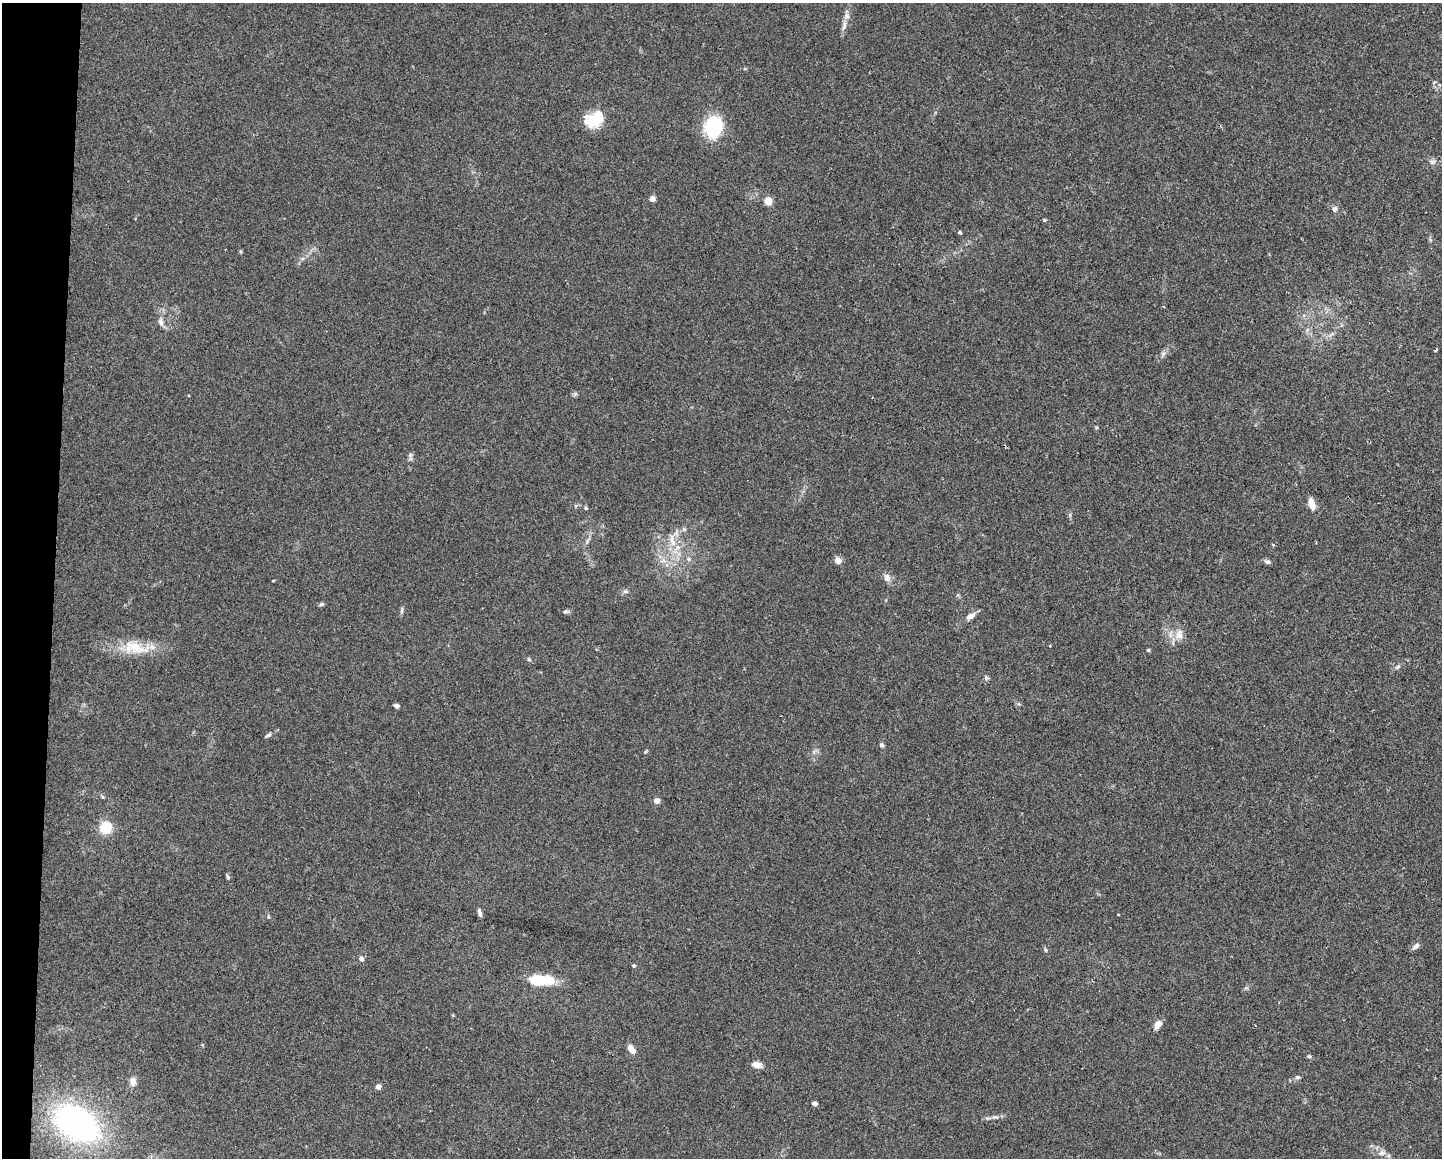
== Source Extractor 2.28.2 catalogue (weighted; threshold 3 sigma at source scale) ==
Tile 7 of 3 x 4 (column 1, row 3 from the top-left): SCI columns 221-1660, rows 1157-2312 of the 4647 x 4626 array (HDU 1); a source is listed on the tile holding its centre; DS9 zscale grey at full resolution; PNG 1444 x 1160 px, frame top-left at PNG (2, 3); no overlay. Shown black and unused: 4% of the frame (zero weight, under 2 of 3 exposures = <1% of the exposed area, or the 3 px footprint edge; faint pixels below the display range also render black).
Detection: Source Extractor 2.28.2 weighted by HDU 2 'WHT'; one run over the whole footprint, this tile lists its part. Background 0.0671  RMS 0.0056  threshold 0.0253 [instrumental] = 3 sigma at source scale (4.5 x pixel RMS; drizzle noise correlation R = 1.50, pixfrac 1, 0.05/0.05 arcsec/px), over >= 5 px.
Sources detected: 72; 1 inside a brighter object's white glare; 1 cosmic-ray / hot-pixel residue — not listed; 2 inside a brighter listed object's ellipse — not listed separately; the other 68 listed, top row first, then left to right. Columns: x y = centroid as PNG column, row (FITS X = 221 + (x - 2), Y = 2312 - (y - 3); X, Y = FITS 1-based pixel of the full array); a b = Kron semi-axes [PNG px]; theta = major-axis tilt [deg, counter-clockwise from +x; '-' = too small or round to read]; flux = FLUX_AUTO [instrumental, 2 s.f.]
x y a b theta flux
844 25 16 5 78 3.2
596 121 20 11 65 13
714 127 17 13 78 54
1432 161 9 8 - 2
652 198 4 4 - 4.1
768 201 5 4 - 17
1335 209 8 7 - 1.8
1044 220 5 4 - 0.68
960 232 4 3 - 1.2
240 251 5 3 - 0.64
161 321 12 7 -74 2.9
1307 330 5 5 - 1.3
1163 353 7 6 - 1.5
575 394 7 5 46 1.1
410 455 8 6 71 1.5
1312 504 16 7 -71 4.9
576 506 6 4 60 0.89
586 508 5 5 - 0.75
684 529 7 5 -44 1.1
672 541 21 8 -75 7.6
587 542 9 3 85 1.2
1273 545 5 3 - 0.5
688 559 7 5 -23 1.4
663 560 9 6 18 2.6
838 560 5 4 - 8.4
1267 562 8 6 -22 1.4
887 577 12 9 -73 3.1
626 591 7 5 -4 1.3
958 595 5 5 - 0.76
321 604 7 4 30 1.1
402 610 10 5 79 1.3
566 611 9 6 2 1.3
971 616 12 6 33 3.8
1179 635 15 11 81 6.2
135 647 45 17 -12 19
1148 650 4 4 - 0.86
529 659 6 5 - 0.86
1397 667 9 6 25 1.6
986 678 7 5 -44 1.1
1019 704 6 4 -43 0.84
396 706 6 5 - 1.4
268 735 10 4 35 1.3
882 745 6 5 - 1.3
645 752 5 4 - 0.61
814 752 7 6 - 1.6
103 797 5 5 - 0.7
657 801 6 5 - 3.3
105 828 5 5 - 87
228 877 7 4 -61 0.85
479 912 9 4 -75 2.1
1118 914 3 2 - 0.46
268 917 5 3 - 0.58
1415 946 12 6 40 2
1045 950 6 5 - 0.89
361 959 7 6 - 1.6
634 966 4 4 - 0.97
539 980 25 13 -8 17
1158 1024 8 6 57 5.5
631 1049 12 7 -50 3.9
1309 1056 5 5 - 0.94
757 1065 11 7 -10 3.7
1298 1077 7 5 13 1.2
133 1082 10 8 -83 3.9
378 1087 4 4 - 3.9
814 1103 4 4 - 2.4
995 1117 10 6 -2 1.9
77 1123 45 29 -31 150
1381 1153 12 8 11 2.9